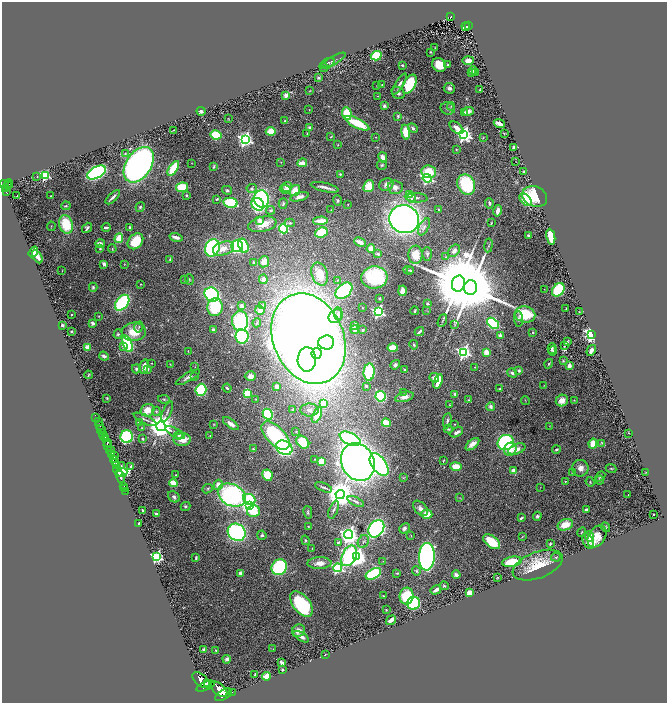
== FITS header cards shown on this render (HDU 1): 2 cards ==
NAXIS1  =                 1329
NAXIS2  =                 1401

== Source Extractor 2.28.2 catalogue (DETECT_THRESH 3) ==
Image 1329 x 1401 px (HDU 1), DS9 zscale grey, zoomed out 1/2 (1 PNG px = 2 x 2 image px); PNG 669 x 705 px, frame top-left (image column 1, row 1401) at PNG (2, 2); each listed source drawn as its Kron ellipse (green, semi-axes under 4 px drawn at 4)
Background 1.99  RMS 0.042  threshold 0.127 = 3 sigma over >= 5 px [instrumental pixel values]
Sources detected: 461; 19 cannot appear on this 1/2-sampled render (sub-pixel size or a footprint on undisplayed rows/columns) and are neither listed nor drawn; the other 442 listed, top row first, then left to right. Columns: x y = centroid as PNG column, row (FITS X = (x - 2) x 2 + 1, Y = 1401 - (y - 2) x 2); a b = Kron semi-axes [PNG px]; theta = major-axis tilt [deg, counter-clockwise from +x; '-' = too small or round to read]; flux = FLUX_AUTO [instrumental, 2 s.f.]
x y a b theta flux
451 17 3 2 - 180
469 26 4 2 - 260
466 27 4 2 - 140
435 48 2 1 - 3.8
431 52 2 2 - 7
376 56 5 4 - 330
333 61 14 4 31 31
468 61 5 3 - 61
328 63 7 3 20 13
448 64 3 2 - 8.3
402 65 2 2 - 9
439 65 7 6 - 130
323 67 5 3 - 7.4
473 70 4 4 - 14
471 72 4 3 - 23
475 73 4 2 - 4.5
319 78 3 3 - 8.4
400 84 12 3 59 31
410 84 10 6 61 440
382 85 2 2 - 6.3
377 86 2 2 - 3.2
449 88 6 5 - 32
480 90 2 2 - 3
310 91 3 2 - 3.6
398 93 7 5 -39 26
286 96 2 2 - 150
378 96 3 2 - 3
384 106 4 3 - 23
451 106 4 3 - 7.6
448 108 7 6 - 26
309 110 2 2 - 3.4
201 111 4 3 - 27
468 111 5 4 - 49
465 113 3 3 - 18
347 114 6 5 - 220
398 116 3 3 - 11
229 119 3 2 - 3.4
285 121 4 3 - 6.6
357 123 13 5 -26 250
499 123 5 3 - 44
310 128 4 4 - 23
413 128 5 3 - 21
456 128 8 4 -40 68
173 130 3 1 - 4.9
271 131 5 4 - 120
406 132 7 4 -82 160
307 133 3 3 - 6.8
504 133 3 2 - 5.9
464 134 4 4 - 2700
216 135 5 4 - 340
331 137 3 2 - 5.9
375 137 3 2 - 3.9
483 137 4 2 - 4.9
245 139 4 4 - 2900
338 145 3 3 - 4.6
513 147 4 2 - 22
456 149 3 2 - 5.4
125 153 3 3 - 6.8
383 157 5 4 - 42
281 162 2 2 - 2.9
516 162 2 1 - 2.4
192 163 3 2 - 2.9
302 163 5 3 - 72
139 165 19 12 57 3300
382 165 5 4 - 15
214 167 3 2 - 8.4
173 168 8 4 58 350
524 171 4 3 - 13
429 172 7 6 - 200
96 173 10 5 28 1700
340 174 3 3 - 8
45 176 3 3 - 840
37 177 2 2 - 3.6
427 178 4 3 - 1600
4 184 5 3 - 1200
9 184 4 3 - 720
7 185 4 2 - 780
386 185 7 6 - 41
466 185 10 8 -60 590
369 186 6 5 - 160
182 187 6 4 8 230
287 187 5 4 - 60
325 187 14 2 -13 39
395 187 7 6 - 44
252 188 5 4 - 16
5 189 3 2 - 510
227 190 5 4 - 14
285 190 5 3 - 14
295 191 6 4 54 120
6 192 4 2 - 400
186 195 2 2 - 7.6
409 195 3 2 - 190
17 196 2 1 - 6.7
51 196 2 2 - 6.8
535 196 13 10 -25 370
113 197 9 2 44 30
299 197 9 4 14 40
411 198 5 4 - 21
416 198 11 4 -6 32
217 199 4 3 - 11
262 199 9 7 -84 1100
337 200 5 4 - 13
526 200 7 4 -46 160
230 203 7 5 -12 490
489 203 5 3 - 18
258 204 7 5 -48 680
283 204 5 3 - 12
348 204 2 2 - 3.4
66 206 5 3 - 11
140 207 5 3 - 14
271 210 4 3 - 11
331 210 3 2 - 3.7
439 210 3 2 - 9.6
498 211 6 3 78 43
404 219 15 14 - 4400
259 220 3 3 - 40
321 221 7 3 2 120
290 223 5 3 - 15
491 223 3 1 - 5.7
66 224 9 6 -74 290
262 224 14 7 11 110
51 226 5 2 - 4.7
106 227 4 2 - 22
130 227 3 3 - 14
424 227 9 5 62 32
87 228 6 4 51 23
283 229 5 4 - 600
321 233 6 5 - 240
528 236 3 2 - 11
176 237 6 3 -16 61
551 237 8 3 -79 270
119 238 5 3 - 200
135 241 9 6 47 280
360 242 6 3 -26 56
100 243 5 3 - 33
489 245 7 3 82 9.7
237 246 6 6 - 1000
243 246 7 4 -72 310
212 248 9 7 66 1200
223 248 11 6 19 65
371 248 4 4 - 79
100 249 3 3 - 7.9
112 249 4 3 - 11
454 251 7 5 47 47
33 252 6 3 55 150
378 254 4 3 - 13
427 254 7 5 90 17
415 255 9 7 -88 140
37 257 7 3 -60 55
446 257 3 3 - 7.3
170 259 4 2 - 11
254 262 4 3 - 16
264 262 6 5 - 110
104 264 4 3 - 28
124 264 3 2 - 3.9
409 270 5 3 - 10
62 271 3 2 - 2.4
411 271 2 2 - 4.6
320 274 12 8 -72 130
374 277 13 11 5 750
263 279 5 4 - 56
184 280 3 3 - 6.7
189 280 5 3 - 9.3
337 280 4 3 - 8.5
141 284 2 2 - 4
458 284 8 6 77 93000
93 287 4 4 - 13
470 288 7 6 - 89000
544 289 2 1 - 2.3
558 290 7 5 50 540
344 291 10 6 43 980
402 291 5 3 - 48
212 294 8 6 -38 1300
379 298 3 3 - 8.2
122 303 9 6 53 840
427 303 3 3 - 13
263 305 3 3 - 6.4
242 306 2 2 - 120
215 307 9 7 84 360
362 308 3 2 - 4
566 309 2 2 - 7.2
260 310 5 4 - 38
427 310 3 2 - 3.7
415 311 4 2 - 9.7
378 312 4 4 - 1700
579 312 2 1 - 4.2
338 314 6 2 88 9
525 314 10 8 -11 320
71 315 2 2 - 27
99 316 3 2 - 4.5
336 316 8 6 42 38
518 319 7 4 -85 21
240 321 10 8 -87 740
442 321 7 2 69 10
93 323 2 2 - 76
257 323 4 2 - 7.7
493 323 7 4 -39 690
62 325 2 2 - 51
354 325 4 1 - 7.8
455 325 3 3 - 5.8
139 327 5 3 - 10
213 330 3 2 - 21
355 330 4 3 - 15
363 330 2 2 - 33
71 331 3 2 - 6.1
134 332 12 9 4 180
419 332 5 2 - 17
533 332 2 2 - 12
118 334 5 4 - 14
591 334 4 3 - 2000
500 335 2 2 - 80
242 336 7 6 - 1100
309 338 47 35 -68 16000
568 341 4 2 - 6.8
326 342 8 7 - 390
127 344 9 4 -69 560
414 345 4 3 - 11
564 345 2 1 - 3.2
123 346 2 2 - 59
87 347 2 2 - 220
393 348 5 3 - 190
552 348 5 3 - 18
591 350 6 3 59 32
188 351 3 2 - 4.2
553 351 5 2 - 8.8
464 352 4 4 - 2100
486 352 4 4 - 71
317 353 6 5 - 1200
104 356 5 3 - 22
307 359 12 9 88 1700
563 361 3 3 - 6.9
152 363 2 2 - 6.5
170 364 4 2 - 4.2
549 364 5 3 - 8.9
395 365 5 4 - 20
569 365 3 3 - 56
144 367 7 4 78 67
195 367 3 1 - 3.3
475 367 2 2 - 4.8
136 369 4 4 - 18
148 369 3 2 - 22
405 370 3 2 - 13
519 371 4 3 - 17
369 372 8 5 86 470
512 373 5 4 - 21
88 375 4 3 - 6.6
250 376 5 5 - 51
188 377 13 4 30 31
194 377 3 3 - 6
434 378 5 4 - 32
438 381 8 3 72 120
544 385 3 2 - 3.3
366 386 3 3 - 10
277 387 3 3 - 36
227 388 4 2 - 19
500 389 3 2 - 4.6
201 390 6 5 - 760
404 392 3 2 - 4.7
247 394 4 4 - 270
455 394 4 4 - 21
381 396 5 5 - 700
404 397 9 5 15 52
107 398 2 2 - 5.4
164 399 6 4 -10 12
256 399 3 3 - 5.4
468 400 3 2 - 8
574 400 3 3 - 5.3
525 401 5 2 - 4
562 401 6 6 - 71
323 403 4 4 - 140
449 405 3 2 - 4.7
491 407 4 4 - 25
293 409 4 3 - 6.4
147 410 7 6 - 120
309 410 9 6 1 40
156 411 4 4 - 14
167 412 11 3 67 19
268 414 6 4 -63 430
317 415 9 4 67 200
96 417 2 1 - 51
145 419 12 2 -26 18
447 421 8 3 83 19
98 422 2 1 - 94
139 422 3 3 - 6.4
386 423 4 4 - 170
213 424 3 2 - 4.2
231 424 9 4 -37 55
455 424 2 2 - 3.9
100 426 2 1 - 450
161 426 5 4 - 12000
550 426 2 2 - 2.6
142 428 4 3 - 6.1
448 429 4 3 - 11
101 430 5 2 - 600
296 432 3 3 - 4.6
457 432 7 3 30 26
175 433 11 3 -29 24
629 433 2 1 - 2.7
103 434 2 2 - 1400
179 435 4 3 - 15
275 435 17 9 -45 960
104 436 2 2 - 1700
210 436 3 2 - 5.1
127 437 6 6 - 760
105 439 3 2 - 1600
142 439 4 3 - 10
182 439 9 6 4 120
350 439 11 6 -25 1000
303 442 7 5 -45 160
107 443 3 1 - 1600
506 443 8 7 - 1000
602 443 4 3 - 7
473 444 8 4 40 61
593 444 5 4 - 130
108 446 5 2 - 3900
284 448 8 6 -30 1600
253 449 3 3 - 13
510 449 7 6 - 72
517 449 9 5 21 60
556 450 4 3 - 15
111 451 5 3 - 2300
111 455 3 1 - 680
114 455 4 2 - 380
113 459 3 2 - 1400
315 459 3 2 - 5.2
443 461 3 2 - 6.4
115 462 4 2 - 1100
321 462 4 3 - 180
358 462 19 16 -62 5900
116 465 4 2 - 1000
379 465 13 7 -55 1600
121 466 3 3 - 6.2
131 466 3 2 - 9.9
456 467 6 4 -9 130
580 468 8 8 - 55
611 468 5 3 - 8.1
118 471 5 2 - 5000
513 471 4 3 - 80
122 472 6 3 5 790
572 472 2 2 - 4
646 472 3 2 - 4.2
176 475 3 2 - 6.2
267 475 6 5 - 170
600 476 5 4 - 18
120 477 6 3 -73 4300
404 478 3 3 - 7
599 480 4 3 - 20
565 481 2 2 - 4.8
590 482 5 3 - 7.7
173 483 4 3 - 200
218 485 5 4 - 77
124 486 2 1 - 64
324 487 9 2 -22 13
540 487 2 1 - 2
124 488 2 1 - 75
208 489 5 4 - 14
125 491 2 1 - 57
340 494 4 4 - 16000
232 495 14 10 -28 1700
628 495 2 1 - 2.7
174 497 6 5 - 21
460 498 3 2 - 3.3
249 499 6 5 - 360
356 501 9 2 -24 17
185 506 5 4 - 14
249 506 3 3 - 3000
420 508 9 5 -46 40
142 510 3 2 - 10
334 510 9 2 69 14
586 510 3 2 - 20
253 511 6 5 - 300
308 512 6 4 -78 14
156 514 3 3 - 18
427 514 5 4 - 120
654 514 2 2 - 5.6
537 516 4 4 - 17
521 518 4 2 - 12
139 524 3 2 - 12
565 525 8 5 20 130
308 526 2 2 - 3.6
605 527 5 3 - 12
404 528 6 4 40 24
376 529 9 7 56 1800
237 532 9 8 - 1400
582 532 5 3 - 8.5
262 535 5 4 - 15
348 535 4 4 - 5000
411 536 3 2 - 4.4
597 536 12 8 58 120
522 537 4 2 - 5.2
589 537 5 3 - 81
305 540 5 3 - 12
363 541 7 5 60 20
588 541 8 5 -63 39
338 542 3 3 - 12
492 542 10 5 -38 280
550 544 4 2 - 11
312 548 3 2 - 5
349 556 11 7 65 1200
156 557 4 3 - 1500
357 557 4 4 - 4900
427 557 14 8 87 2100
556 557 4 3 - 11
196 558 3 2 - 11
383 561 3 2 - 5.1
512 562 10 5 11 240
319 563 12 6 2 74
538 565 26 13 20 250
279 567 8 7 - 710
337 568 4 4 - 1200
416 571 4 4 - 13
241 573 4 3 - 40
397 573 3 2 - 9.4
373 574 8 5 27 670
456 575 4 3 - 26
497 577 2 2 - 5.2
444 586 4 3 - 10
436 590 5 2 - 44
469 593 4 4 - 69
383 596 3 2 - 3.9
406 596 8 7 - 350
413 603 6 6 - 570
301 604 14 8 -52 850
386 610 2 2 - 5.8
391 620 5 3 - 63
298 631 7 6 - 51
301 637 8 3 -31 34
273 649 2 1 - 2.6
204 650 3 3 - 24
216 650 3 2 - 6.7
325 654 2 1 - 3
227 659 4 4 - 22
282 663 3 2 - 50
282 670 2 2 - 8.2
255 675 4 2 - 14
266 676 4 4 - 100
201 680 10 5 -39 13000
207 683 2 2 - 1500
205 686 10 3 23 10000
219 689 10 5 -41 13000
232 692 2 1 - 110
224 695 9 4 31 11000
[19 sub-pixel or undisplayed-footprint detections neither listed nor drawn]